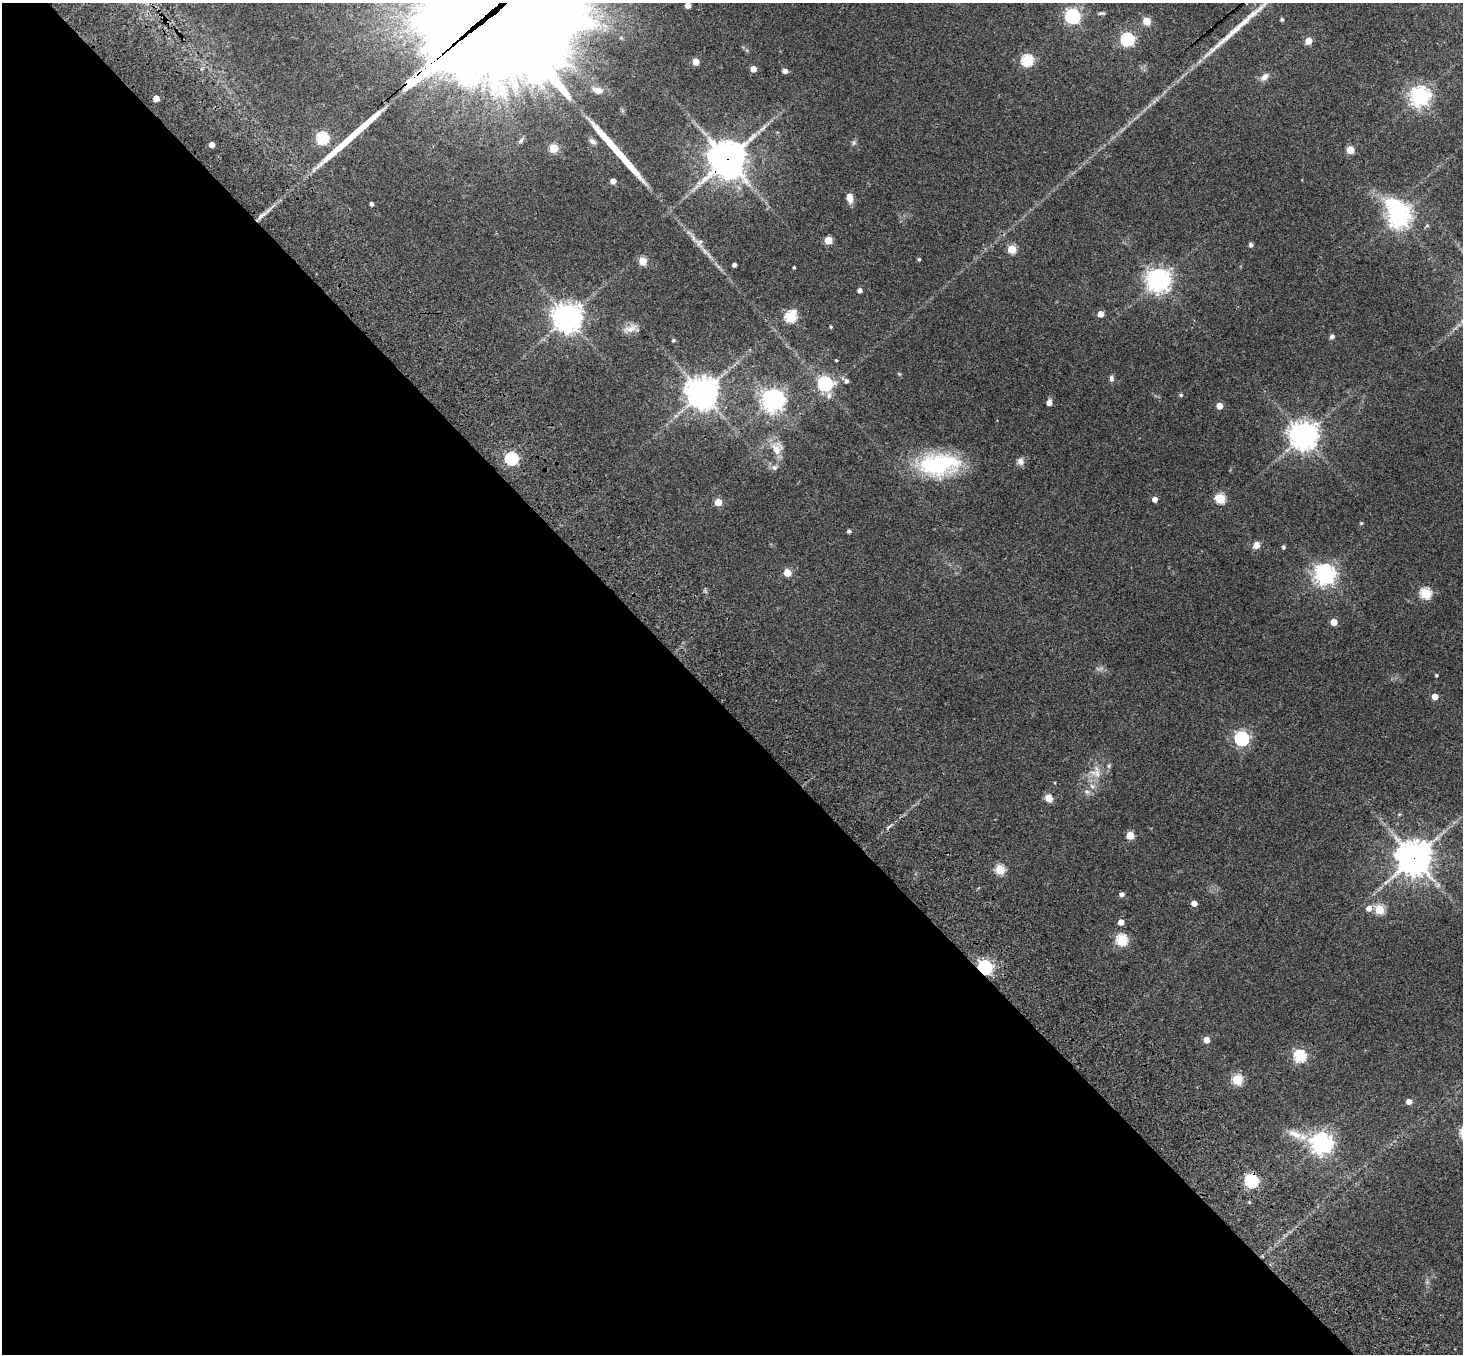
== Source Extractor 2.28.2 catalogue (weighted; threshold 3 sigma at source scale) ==
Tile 9 of 4 x 4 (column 1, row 3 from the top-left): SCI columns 183-1643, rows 1821-3172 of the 6205 x 6204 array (HDU 1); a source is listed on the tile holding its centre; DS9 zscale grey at full resolution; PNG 1465 x 1356 px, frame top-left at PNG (2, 3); no overlay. Shown black and unused: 48% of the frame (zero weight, under 3 of 4 exposures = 9% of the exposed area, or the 3 px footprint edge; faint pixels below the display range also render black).
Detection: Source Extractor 2.28.2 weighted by HDU 2 'WHT'; one run over the whole footprint, this tile lists its part. Background 0.0446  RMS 0.0054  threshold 0.0243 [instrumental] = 3 sigma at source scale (4.5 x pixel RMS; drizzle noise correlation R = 1.50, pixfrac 1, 0.05/0.05 arcsec/px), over >= 5 px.
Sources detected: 102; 1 inside a brighter object's white glare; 4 long thin detections or spike segments (spike, bleed or trail) — not listed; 1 inside a brighter listed object's ellipse — not listed separately; the other 96 listed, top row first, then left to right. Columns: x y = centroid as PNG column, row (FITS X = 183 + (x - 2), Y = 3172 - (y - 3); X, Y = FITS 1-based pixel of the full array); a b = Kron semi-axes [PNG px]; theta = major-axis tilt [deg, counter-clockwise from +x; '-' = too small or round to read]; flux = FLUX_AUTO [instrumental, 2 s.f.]
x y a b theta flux
688 5 4 4 - 4.1
1101 13 8 4 5 0.92
1072 16 6 6 - 120
1282 19 4 4 - 0.88
500 20 91 79 -42 14000
1147 21 5 5 - 16
1127 39 6 6 - 80
1308 41 5 5 - 7.8
1027 60 5 5 - 53
696 62 5 5 - 8.8
753 69 4 4 - 4.8
785 71 4 4 - 2.9
1264 77 11 8 37 2.8
598 90 12 7 -16 3.5
1420 96 7 7 - 270
156 98 4 4 - 6.2
322 138 6 5 - 58
521 141 8 5 46 1.3
592 141 10 6 -32 1.7
853 143 7 4 71 0.87
212 145 4 4 - 4.1
554 148 5 5 - 23
1350 150 5 5 - 14
727 159 12 12 - 1000
613 181 4 4 - 3.4
850 197 8 5 -78 6
371 204 4 3 - 1.4
1399 217 10 7 -70 320
828 240 5 5 - 15
700 242 12 6 50 1.5
1251 245 4 4 - 1.6
1012 249 5 5 - 21
919 259 4 3 - 0.72
643 261 5 5 - 18
734 265 4 4 - 1.5
794 267 3 2 - 0.59
1159 280 7 7 - 400
860 290 4 4 - 1.9
1100 314 4 4 - 5.4
568 317 9 9 - 550
790 317 6 5 - 43
831 327 4 3 - 0.6
630 329 17 9 19 4
1332 337 6 5 - 1.3
673 340 4 4 - 0.96
836 360 3 2 - 0.53
1111 378 8 6 -84 1.5
846 381 5 5 - 1.5
825 384 6 6 - 92
702 393 10 10 - 670
1181 395 5 4 - 0.75
773 400 7 7 - 380
1049 403 6 5 - 2.6
1219 406 4 4 - 6.4
1304 436 9 9 - 550
776 449 17 16 - 7.1
511 459 6 6 - 67
1020 461 9 7 -75 2.4
939 464 49 25 7 46
774 468 8 7 - 1.5
1220 498 5 5 - 33
1155 499 4 4 - 3.1
718 502 5 5 - 12
1361 523 4 4 - 0.63
849 531 5 4 - 0.85
1256 545 7 6 - 3.7
1283 547 5 5 - 0.76
787 573 5 5 - 15
1325 574 7 7 - 300
1425 593 5 5 - 44
1334 622 5 4 - 7.4
1436 675 4 4 - 0.77
1435 696 4 4 - 6.3
1242 739 6 6 - 110
1109 766 6 4 -72 0.74
1097 773 14 8 -78 3.9
1092 786 7 4 -44 1.3
1087 792 7 4 -1 1
1049 798 8 7 - 4.2
1130 835 5 5 - 17
1414 858 12 12 - 720
1000 870 5 5 - 30
1122 894 5 4 - 1.9
1194 903 4 4 - 4.5
1369 908 6 5 - 3.3
1379 909 5 5 - 28
1121 922 5 4 - 4.4
1122 940 5 5 - 47
985 967 6 6 - 120
1207 1040 4 4 - 6.6
1300 1056 6 5 - 59
1237 1080 5 5 - 36
1409 1102 4 4 - 3.7
1295 1134 23 9 -21 6.5
1322 1144 7 7 - 310
1251 1181 6 6 - 81
Overlapping masked pixels (flux is a lower limit): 5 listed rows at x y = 500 20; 727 159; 1414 858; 985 967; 1251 1181
Isophote crosses this tile's border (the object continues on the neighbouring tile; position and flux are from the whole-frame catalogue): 1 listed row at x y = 500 20